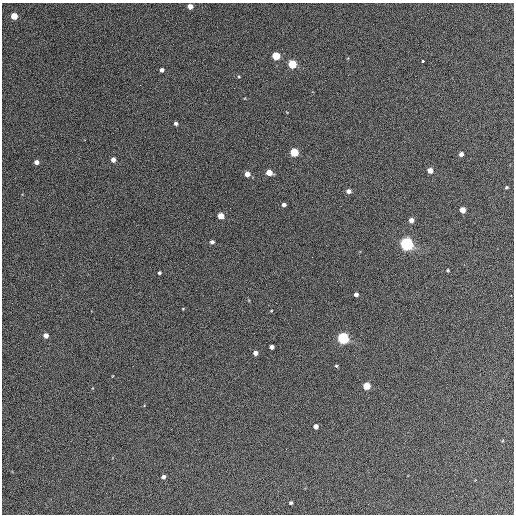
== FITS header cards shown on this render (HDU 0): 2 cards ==
NAXIS1  =                  512 / Axis length
NAXIS2  =                  512 / Axis length

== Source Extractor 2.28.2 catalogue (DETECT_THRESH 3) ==
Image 512 x 512 px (HDU 0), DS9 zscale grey, 1 PNG px = 1 image px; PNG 516 x 516 px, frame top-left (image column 1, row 512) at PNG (2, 3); no overlay
Background 465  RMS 22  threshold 67.2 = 3 sigma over >= 5 px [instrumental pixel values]
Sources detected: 39; all 39 listed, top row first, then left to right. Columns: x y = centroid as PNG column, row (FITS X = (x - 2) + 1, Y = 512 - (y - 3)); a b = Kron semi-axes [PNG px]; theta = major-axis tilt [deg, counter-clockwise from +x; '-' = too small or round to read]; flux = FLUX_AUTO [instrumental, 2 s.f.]
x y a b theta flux
190 6 4 4 - 10000
14 16 5 4 - 28000
276 56 5 5 - 49000
423 61 3 2 - 16000
292 64 5 5 - 65000
162 70 4 4 - 5200
239 77 4 3 - 1200
176 123 4 3 - 3500
294 152 5 5 - 60000
461 154 4 4 - 6400
113 160 4 4 - 6700
36 162 4 4 - 8000
430 170 4 4 - 13000
269 172 5 4 - 20000
247 174 5 5 - 11000
506 187 3 3 - 2000
348 191 5 4 - 6700
284 205 4 3 - 4500
462 210 5 4 - 16000
221 216 5 4 - 22000
411 220 4 4 - 8500
212 242 4 4 - 4200
406 244 5 5 - 460000
312 257 2 2 - 710
448 270 4 3 - 1700
159 273 3 3 - 2800
356 294 4 4 - 5400
183 309 4 3 - 1100
271 311 4 3 - 970
46 335 5 4 - 8300
343 338 5 5 - 250000
272 347 4 4 - 5900
255 353 4 4 - 7700
336 366 4 4 - 2000
367 386 5 5 - 36000
316 426 4 4 - 8500
502 441 4 3 - 1100
163 477 4 4 - 5400
291 503 4 3 - 2600